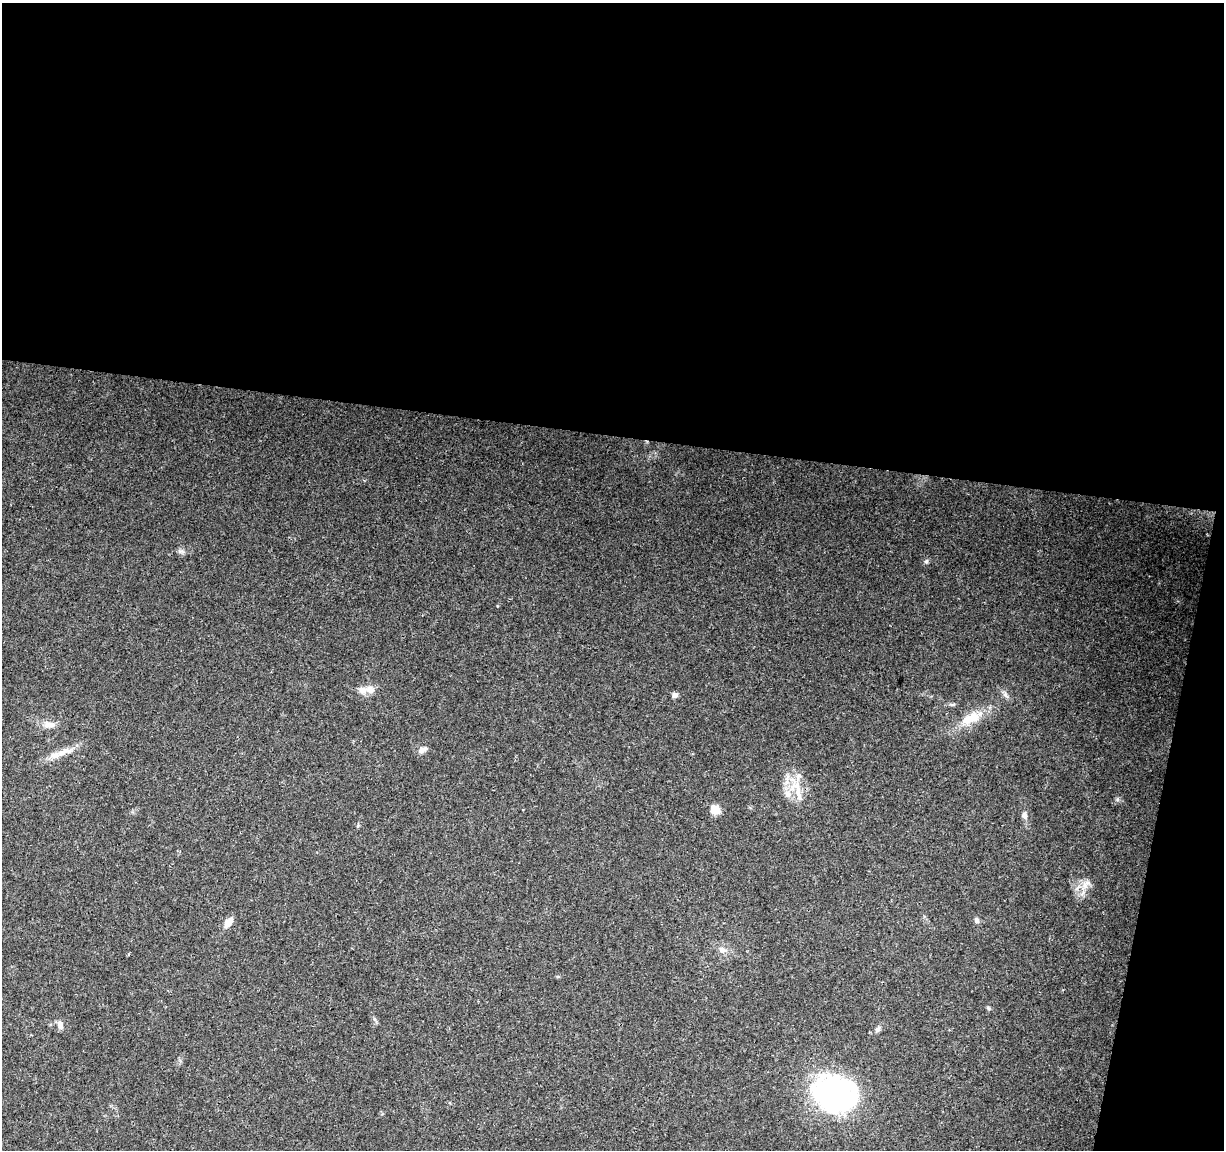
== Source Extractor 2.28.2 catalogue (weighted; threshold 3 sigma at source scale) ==
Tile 4 of 4 x 4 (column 4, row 1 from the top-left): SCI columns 3665-4886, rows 3668-4815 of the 4895 x 5100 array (HDU 1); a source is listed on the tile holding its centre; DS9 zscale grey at full resolution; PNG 1226 x 1152 px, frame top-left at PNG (2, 3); no overlay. Shown black and unused: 41% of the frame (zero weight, under 3 of 4 exposures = <1% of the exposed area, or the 3 px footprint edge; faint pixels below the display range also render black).
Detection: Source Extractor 2.28.2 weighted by HDU 2 'WHT'; one run over the whole footprint, this tile lists its part. Background 0.0215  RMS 0.004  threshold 0.0182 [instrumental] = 3 sigma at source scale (4.5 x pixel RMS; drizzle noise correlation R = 1.50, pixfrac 1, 0.0396/0.0396 arcsec/px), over >= 5 px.
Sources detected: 24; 1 inside a brighter object's white glare — not listed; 2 inside a brighter listed object's ellipse — not listed separately; the other 21 listed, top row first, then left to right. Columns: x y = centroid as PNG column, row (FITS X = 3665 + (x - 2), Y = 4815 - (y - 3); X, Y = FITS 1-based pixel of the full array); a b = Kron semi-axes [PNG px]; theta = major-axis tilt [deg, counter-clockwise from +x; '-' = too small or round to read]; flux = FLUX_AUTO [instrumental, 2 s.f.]
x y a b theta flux
181 552 11 4 -5 1.1
926 561 6 5 - 0.77
370 690 11 10 - 2.9
675 695 6 6 - 1.5
1005 695 11 5 -50 1.4
971 718 29 14 26 10
50 724 18 8 -3 3.4
422 749 12 6 23 1.8
63 752 30 8 21 5.6
797 790 39 13 -69 9.9
715 810 5 5 - 14
1024 815 9 7 -85 1.8
358 825 6 4 47 0.55
1086 884 19 9 50 4.1
977 920 7 6 - 1.2
228 923 11 7 51 4.1
722 950 9 8 - 2.5
988 1008 5 5 - 0.6
60 1025 11 7 -73 2
878 1029 11 4 58 1.1
840 1093 44 34 -79 77
Unlisted compact peaks at least as high as the median listed source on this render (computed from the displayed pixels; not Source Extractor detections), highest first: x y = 1117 799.